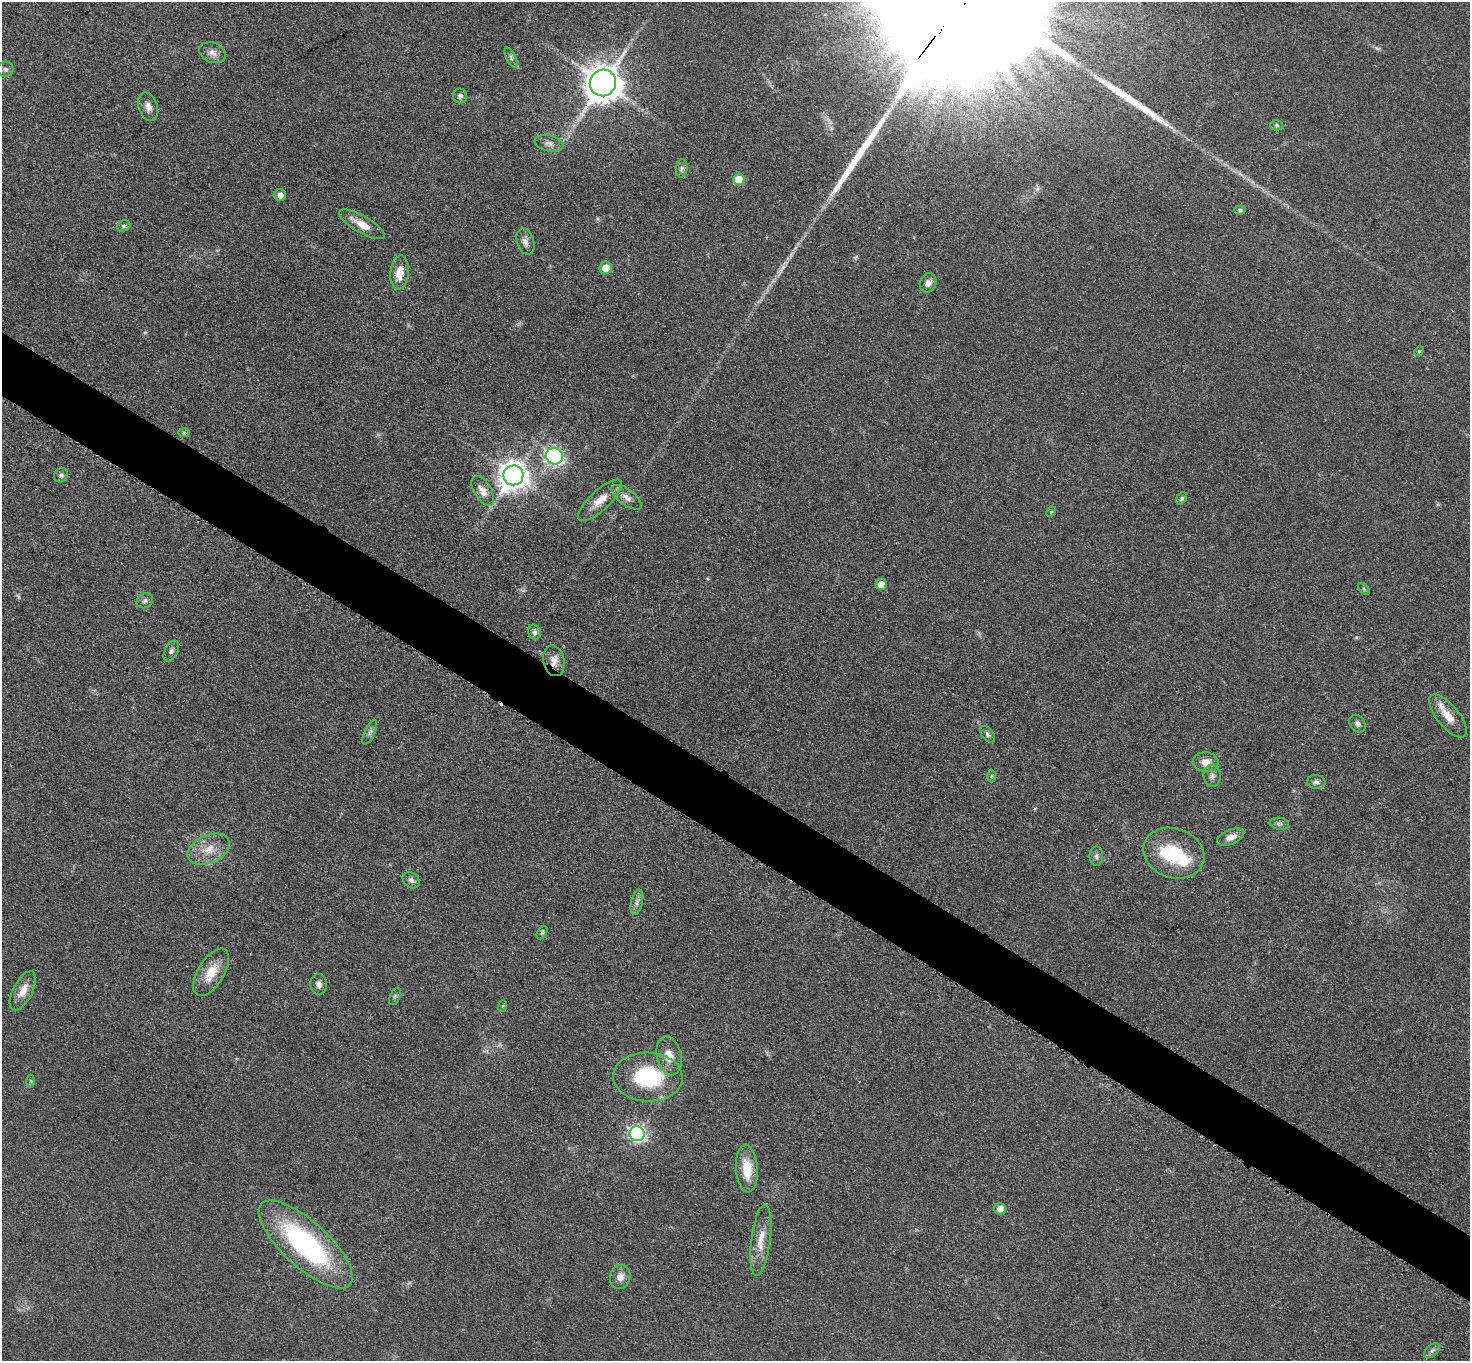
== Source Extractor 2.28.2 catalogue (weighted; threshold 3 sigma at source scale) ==
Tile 6 of 4 x 4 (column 2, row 2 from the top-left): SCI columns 1481-2948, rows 2880-4238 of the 5894 x 5897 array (HDU 1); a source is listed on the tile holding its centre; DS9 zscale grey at full resolution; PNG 1472 x 1363 px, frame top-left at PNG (2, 2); each listed source drawn as its Kron ellipse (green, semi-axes under 4 px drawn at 4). Shown black and unused: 5% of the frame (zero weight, under 3 of 5 exposures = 1% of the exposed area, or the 3 px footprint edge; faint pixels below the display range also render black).
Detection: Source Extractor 2.28.2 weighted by HDU 2 'WHT'; one run over the whole footprint, this tile lists its part. Background 0.0479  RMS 0.0053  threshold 0.024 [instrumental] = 3 sigma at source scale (4.5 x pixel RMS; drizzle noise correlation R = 1.50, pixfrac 1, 0.05/0.05 arcsec/px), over >= 5 px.
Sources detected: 75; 4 too faint to see at this stretch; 3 inside a brighter object's white glare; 1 cosmic-ray / hot-pixel residue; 2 long thin detections or spike segments (spike, bleed or trail) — neither listed nor drawn; the other 65 listed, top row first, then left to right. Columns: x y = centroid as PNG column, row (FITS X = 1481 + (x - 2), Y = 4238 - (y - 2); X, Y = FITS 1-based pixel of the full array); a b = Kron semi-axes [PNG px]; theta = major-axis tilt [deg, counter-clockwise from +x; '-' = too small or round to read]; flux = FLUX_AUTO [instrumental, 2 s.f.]
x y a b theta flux
213 53 14 10 -21 3.7
511 58 11 4 -64 1.5
6 69 8 8 - 1.6
603 83 13 13 - 1000
460 96 7 7 - 1.7
148 107 14 9 -72 3.7
1277 125 6 5 - 0.97
549 143 14 8 -13 3.1
682 168 9 6 85 1.6
739 179 6 5 - 13
280 195 6 6 - 3.2
1240 210 5 4 - 1
362 224 26 8 -30 8.7
124 226 7 5 23 1.1
525 242 13 8 -74 3.2
606 268 6 6 - 8.5
400 272 17 9 85 7.4
928 283 10 8 69 3
1419 351 5 4 - 0.64
184 433 6 4 -1 0.7
554 456 9 8 - 140
61 475 8 6 43 1.7
513 475 10 10 - 660
483 491 16 8 -59 5
626 497 17 8 -37 4.1
1182 498 7 5 54 1
600 500 28 10 43 8
1051 512 5 4 - 0.69
881 584 5 5 - 7.1
1364 589 7 4 -46 0.79
145 601 8 7 - 1.8
535 632 8 6 -67 1.7
171 651 11 6 62 1.9
554 661 16 10 -77 4.6
1448 716 26 11 -51 9.2
1357 724 9 7 -54 2.1
370 732 13 5 65 1.9
988 734 9 5 -51 1.5
1206 762 13 10 -4 5.7
991 776 6 4 88 0.81
1212 776 11 8 -86 2.6
1316 782 9 7 -7 1.8
1279 824 10 6 -8 1.5
1231 837 14 7 22 4.4
209 849 22 13 24 10
1174 853 31 24 -20 30
1096 856 9 7 -90 1.8
411 880 9 7 -37 2
637 902 13 6 78 2.4
542 932 7 4 63 0.95
211 972 26 13 58 12
319 984 10 8 -86 2.6
23 991 21 9 62 7.3
395 996 9 5 64 1.2
502 1006 6 4 70 0.59
669 1056 20 12 -76 7.6
648 1077 35 24 -2 42
31 1081 6 4 -90 0.72
637 1134 7 7 - 140
747 1169 24 11 -86 13
1000 1209 6 6 - 4.8
761 1240 36 9 83 10
306 1244 60 22 -43 99
620 1277 12 10 71 4.4
1432 1351 9 5 41 1.6
Overlapping masked pixels (flux is a lower limit): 1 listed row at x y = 554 661